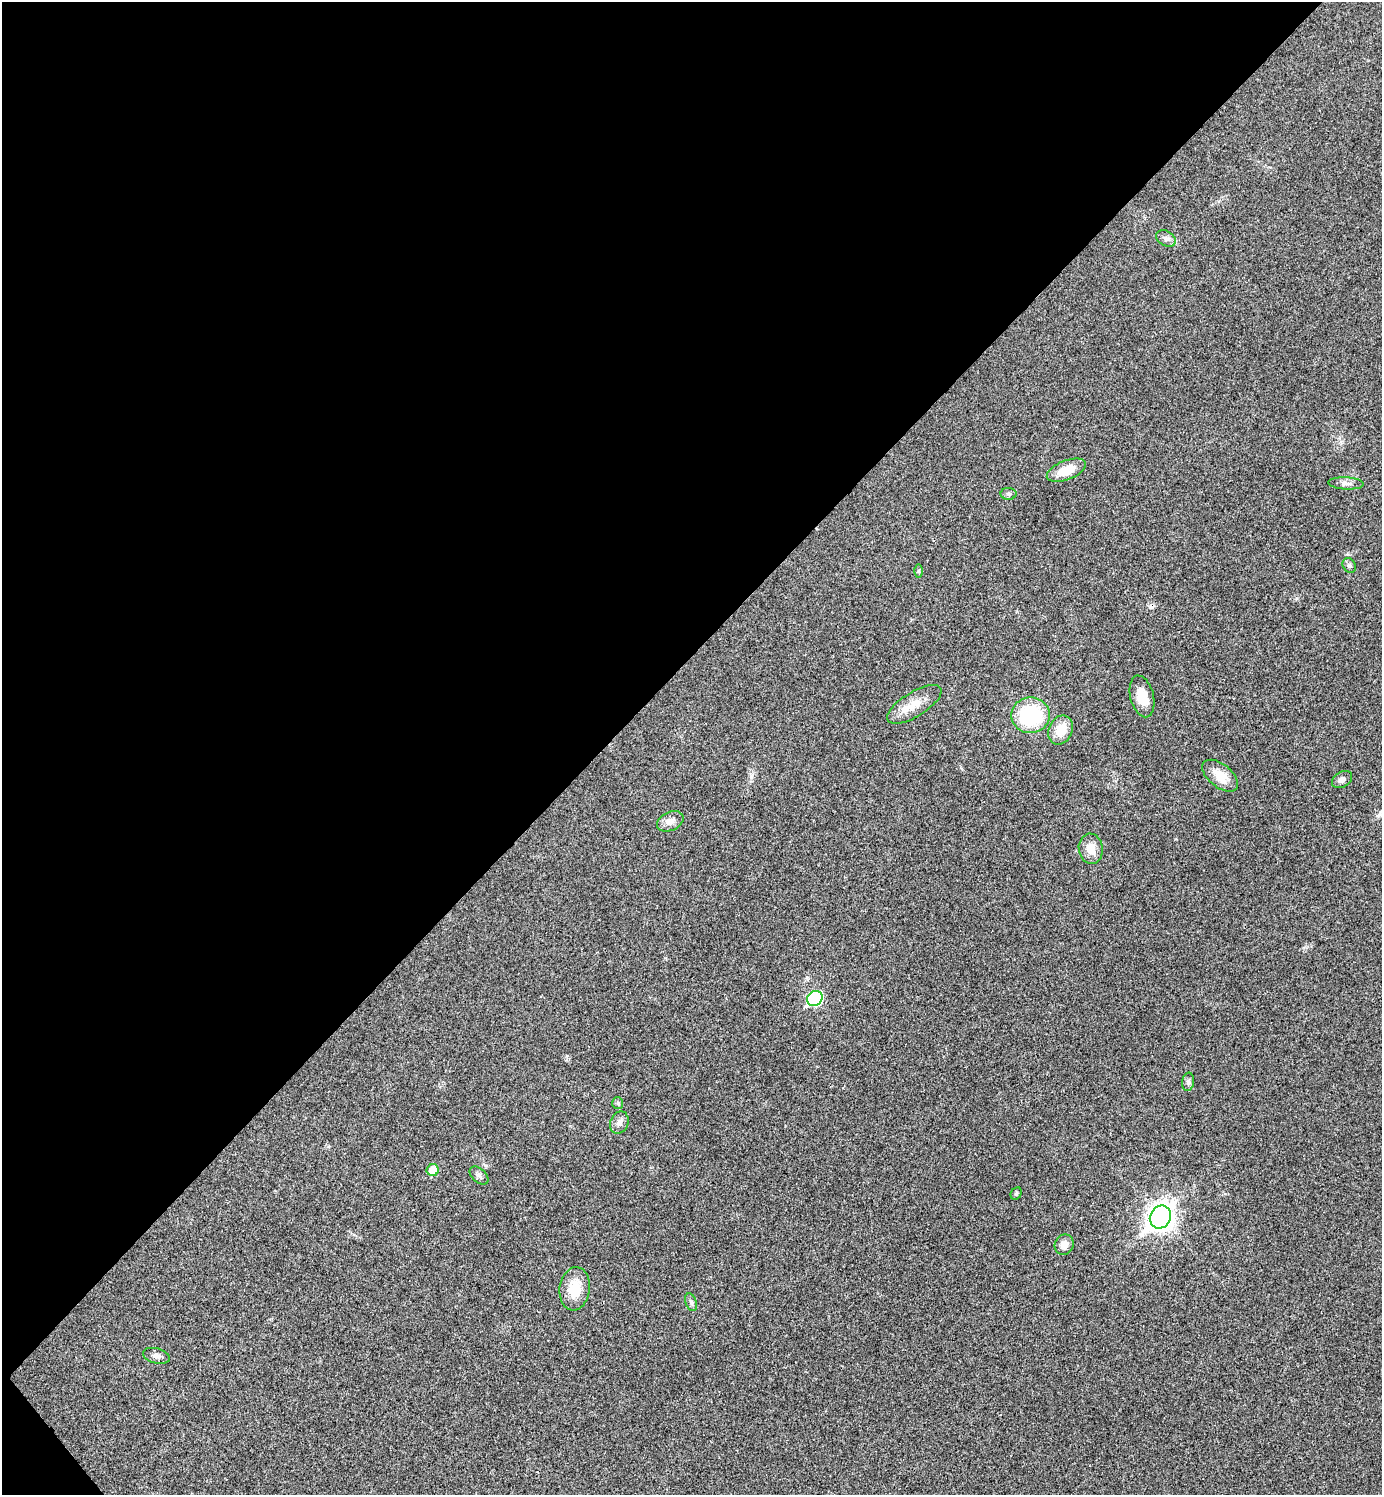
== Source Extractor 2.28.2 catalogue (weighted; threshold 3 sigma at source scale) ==
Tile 5 of 4 x 4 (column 1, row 2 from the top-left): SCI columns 302-1681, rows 2990-4482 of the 5980 x 5981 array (HDU 1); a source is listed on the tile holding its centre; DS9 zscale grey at full resolution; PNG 1384 x 1497 px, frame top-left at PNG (2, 2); each listed source drawn as its Kron ellipse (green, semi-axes under 4 px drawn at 4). Shown black and unused: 44% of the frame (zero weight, under 3 of 4 exposures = <1% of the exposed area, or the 3 px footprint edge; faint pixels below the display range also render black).
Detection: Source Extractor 2.28.2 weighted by HDU 2 'WHT'; one run over the whole footprint, this tile lists its part. Background 0.0281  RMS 0.0053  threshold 0.0241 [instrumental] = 3 sigma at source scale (4.5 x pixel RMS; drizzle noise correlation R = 1.50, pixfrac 1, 0.05/0.05 arcsec/px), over >= 5 px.
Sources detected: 27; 1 cosmic-ray / hot-pixel residue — neither listed nor drawn; the other 26 listed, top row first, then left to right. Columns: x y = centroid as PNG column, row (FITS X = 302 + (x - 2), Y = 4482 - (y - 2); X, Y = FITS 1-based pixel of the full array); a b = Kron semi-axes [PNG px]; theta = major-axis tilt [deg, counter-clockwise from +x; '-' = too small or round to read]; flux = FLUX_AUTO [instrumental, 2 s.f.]
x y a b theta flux
1166 238 10 7 -29 2.2
1066 470 20 9 21 11
1346 483 18 6 -3 2.6
1008 494 8 6 1 1.3
1349 565 8 6 -56 1.3
919 571 6 4 89 0.69
1142 696 21 11 -76 9.4
914 704 31 12 32 9.7
1030 715 19 18 - 39
1061 730 15 12 66 11
1220 776 21 11 -39 7.9
1342 780 11 7 32 2.3
670 821 14 9 25 3.9
1091 849 15 12 -83 6.8
815 998 8 7 - 65
1188 1082 9 6 81 1.5
618 1103 6 5 - 0.91
619 1123 11 9 66 2.7
433 1170 6 6 - 10
479 1175 11 6 -41 1.7
1016 1194 6 5 - 0.79
1160 1217 12 10 57 490
1064 1245 10 9 - 4.7
575 1289 22 15 83 13
691 1302 9 5 -69 1.5
156 1356 14 7 -15 2.6